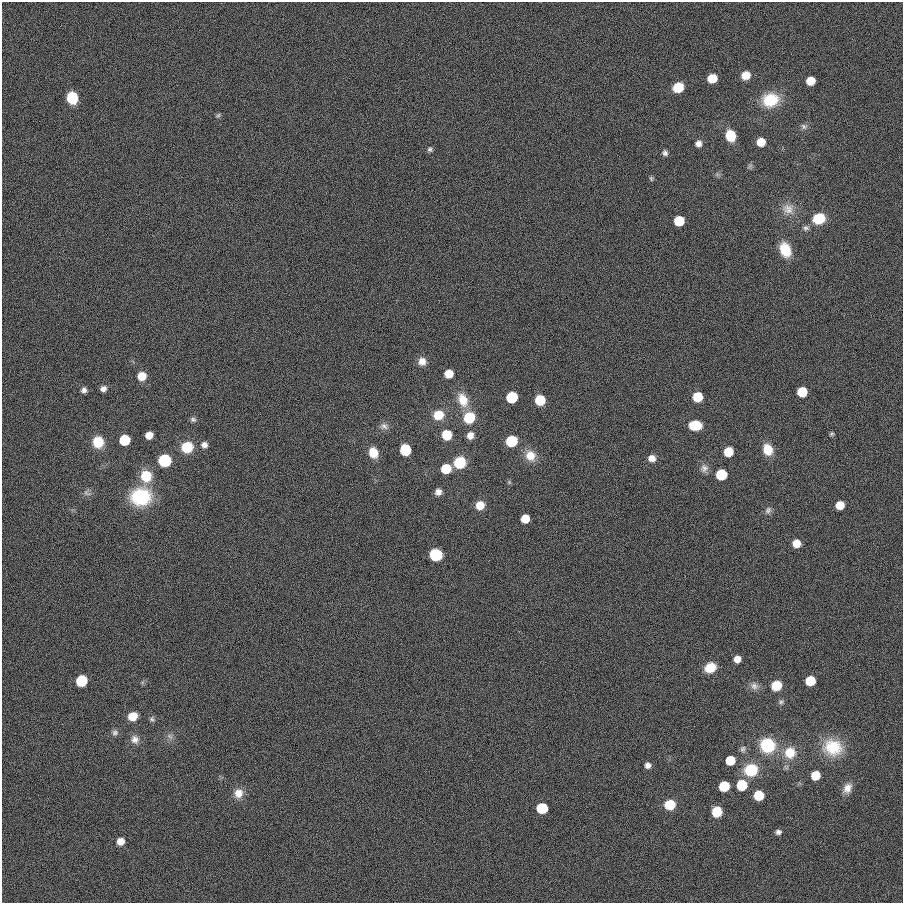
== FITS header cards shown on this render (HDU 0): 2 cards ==
NAXIS1  =                  901
NAXIS2  =                  901

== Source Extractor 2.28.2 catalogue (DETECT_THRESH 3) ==
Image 901 x 901 px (HDU 0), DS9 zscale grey, 1 PNG px = 1 image px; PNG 905 x 905 px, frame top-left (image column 1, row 901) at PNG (2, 2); no overlay
Background 0.00125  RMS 0.099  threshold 0.297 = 3 sigma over >= 5 px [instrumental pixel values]
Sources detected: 96; all 96 listed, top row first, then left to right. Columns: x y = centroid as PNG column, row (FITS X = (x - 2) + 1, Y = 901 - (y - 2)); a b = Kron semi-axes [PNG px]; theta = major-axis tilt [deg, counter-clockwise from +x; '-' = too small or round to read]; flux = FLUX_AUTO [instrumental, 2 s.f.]
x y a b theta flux
746 75 8 7 - 93
712 78 7 7 - 160
811 81 7 7 - 120
678 87 8 7 - 200
72 98 8 8 - 370
770 100 16 13 14 270
218 115 7 4 30 12
804 126 9 7 -37 22
730 136 9 8 - 200
761 142 7 7 - 120
698 144 7 7 - 36
430 149 7 6 - 15
665 153 7 6 - 21
750 166 7 5 45 15
651 178 6 5 - 10
788 209 17 14 -18 85
819 218 10 9 - 230
679 221 7 7 - 310
806 228 8 7 - 21
785 250 15 10 -69 170
422 361 9 9 - 55
449 374 7 7 - 110
142 376 8 8 - 97
103 389 7 6 - 30
84 390 6 6 - 24
802 392 7 7 - 260
512 397 8 7 - 480
697 397 7 7 - 200
463 400 18 12 -68 120
540 400 8 8 - 190
438 415 10 9 - 140
469 418 8 8 - 330
193 420 8 6 -16 16
695 425 10 8 -1 180
384 426 11 9 -5 33
831 434 6 5 - 11
149 435 7 6 - 66
447 435 8 8 - 180
470 435 8 7 - 50
124 440 7 7 - 370
511 441 8 7 - 390
98 442 10 9 - 170
204 445 8 8 - 30
187 447 9 9 - 220
405 450 8 7 - 370
768 450 11 9 -68 130
728 452 7 7 - 120
373 453 10 8 -70 130
530 456 14 12 -54 100
652 458 8 8 - 48
165 460 8 8 - 440
460 462 10 9 - 240
704 468 11 11 - 37
446 469 7 7 - 230
721 475 7 7 - 350
146 476 12 11 - 180
509 482 6 5 - 9.7
438 492 7 7 - 36
87 493 11 7 -32 26
141 497 23 19 6 380
480 505 8 8 - 99
840 505 7 6 - 110
768 510 10 8 56 25
525 519 7 6 - 120
796 543 7 7 - 79
436 555 9 8 - 310
737 659 6 6 - 56
710 668 10 9 - 140
81 681 8 7 - 260
810 681 7 7 - 210
754 686 12 10 -28 40
776 686 9 8 - 160
781 702 8 7 - 18
133 716 8 7 - 110
152 719 8 6 -56 15
115 732 8 8 - 22
170 736 10 6 -39 24
135 739 11 11 - 45
767 745 11 11 - 440
833 747 24 21 -15 240
743 749 9 7 86 21
790 753 14 13 - 140
730 760 7 7 - 200
648 765 6 6 - 30
751 770 9 9 - 400
815 775 7 7 - 190
742 785 7 7 - 300
724 786 7 7 - 280
847 788 13 10 64 59
238 793 12 11 - 72
759 795 7 7 - 160
670 805 8 7 - 220
542 808 7 7 - 370
717 812 8 7 - 170
778 832 7 5 5 21
120 841 7 7 - 71